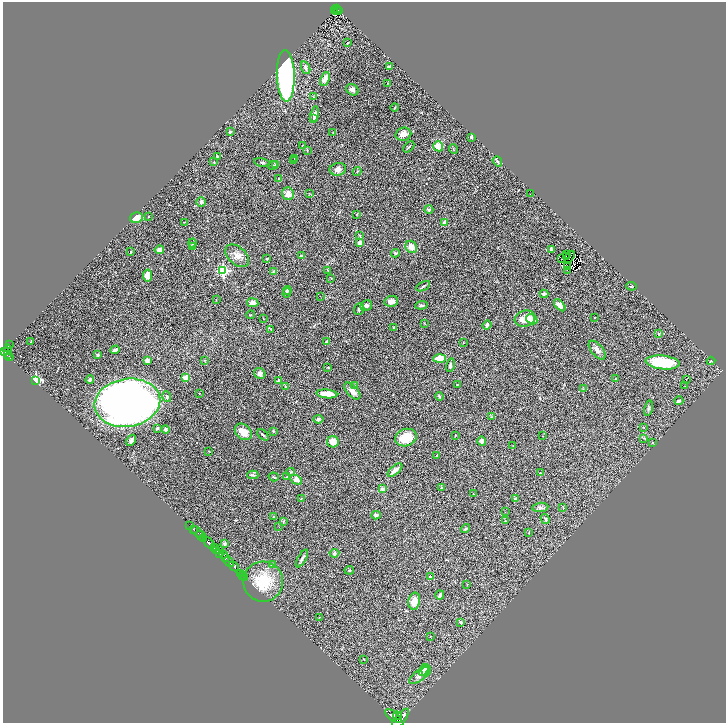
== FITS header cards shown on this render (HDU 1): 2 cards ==
NAXIS1  =                 1447
NAXIS2  =                 1441

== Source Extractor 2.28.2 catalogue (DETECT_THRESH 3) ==
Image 1447 x 1441 px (HDU 1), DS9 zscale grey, zoomed out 1/2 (1 PNG px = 2 x 2 image px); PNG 728 x 725 px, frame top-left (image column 2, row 1441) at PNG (3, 2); each listed source drawn as its Kron ellipse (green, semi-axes under 4 px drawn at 4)
Background 0.765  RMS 0.069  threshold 0.206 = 3 sigma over >= 5 px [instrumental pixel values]
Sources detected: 261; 53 cannot appear on this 1/2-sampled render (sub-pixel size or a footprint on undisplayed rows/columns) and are neither listed nor drawn; the other 208 listed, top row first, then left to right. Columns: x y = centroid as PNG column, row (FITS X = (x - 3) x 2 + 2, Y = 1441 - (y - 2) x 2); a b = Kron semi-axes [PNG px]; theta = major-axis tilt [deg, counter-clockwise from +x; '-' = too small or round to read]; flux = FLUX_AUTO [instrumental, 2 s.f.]
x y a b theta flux
336 9 2 2 - 140
338 10 2 1 - 62
335 11 2 1 - 18
337 11 2 1 - 38
347 43 3 2 - 9.1
390 66 3 3 - 12
306 68 6 4 -71 30
286 76 26 9 -88 3900
325 79 7 4 68 100
387 83 3 2 - 7.1
352 90 6 5 - 50
314 97 2 2 - 14
395 108 4 2 - 9.5
315 114 8 4 81 50
314 118 3 2 - 10
230 132 4 3 - 16
333 133 2 2 - 7.8
403 134 8 6 15 100
471 137 3 2 - 24
302 145 2 1 - 4.7
438 146 5 5 - 190
409 147 6 2 45 15
453 149 5 3 - 12
307 150 3 2 - 8
217 156 2 2 - 12
294 158 2 2 - 5.5
214 161 3 2 - 4
294 161 3 2 - 17
497 161 5 3 - 14
262 163 8 3 -11 22
273 165 5 3 - 16
275 165 4 2 - 9.5
338 169 8 6 11 64
357 172 4 2 - 7.9
279 178 3 2 - 5.4
309 193 3 2 - 6
288 194 6 6 - 100
530 194 2 1 - 6.3
201 202 5 4 - 21
429 210 4 3 - 19
356 214 3 3 - 6.9
148 216 2 2 - 5.1
136 218 6 5 - 150
184 222 4 2 - 5.7
444 223 4 4 - 45
360 236 3 3 - 13
192 243 4 3 - 17
360 243 4 3 - 75
192 246 4 3 - 13
411 247 6 5 - 96
551 249 4 3 - 17
159 250 4 4 - 55
131 252 3 2 - 8.7
395 253 4 4 - 23
566 254 2 1 - 1.7
237 256 14 8 -42 100
301 256 3 3 - 25
566 256 2 1 - 3.2
569 257 6 1 57 4
267 259 2 2 - 12
562 259 2 1 - 2.9
567 267 3 1 - 8.7
328 270 2 1 - 6.2
567 270 3 1 - 3.3
223 271 4 3 - 1700
274 271 4 3 - 27
147 275 6 4 81 110
331 278 2 2 - 5.3
423 286 7 3 30 22
631 286 5 2 - 7.9
287 291 4 4 - 19
287 293 5 3 - 14
544 294 4 3 - 36
320 296 2 1 - 35
216 299 2 2 - 4.6
391 301 7 5 12 77
253 303 6 4 -8 42
421 305 6 3 7 23
560 305 7 4 -47 69
366 306 6 5 - 30
359 309 6 5 - 29
250 315 4 2 - 8.6
594 317 2 2 - 5.7
525 318 10 8 18 170
263 319 2 1 - 3.2
532 319 6 4 -32 150
424 323 4 2 - 6.3
487 325 5 3 - 29
393 328 3 2 - 10
270 329 3 3 - 9.4
659 334 3 2 - 8.6
327 341 2 2 - 16
31 342 4 2 - 7.9
463 343 2 2 - 4.3
9 345 2 1 - 45
8 350 5 3 - 970
115 350 5 3 - 43
597 350 11 6 -50 59
4 351 3 2 - 510
7 354 4 2 - 330
98 355 3 3 - 14
9 357 4 2 - 270
440 358 6 4 3 230
205 360 3 2 - 8.1
147 361 4 3 - 37
711 361 4 3 - 13
662 362 17 7 -6 710
450 365 7 3 77 29
328 367 3 2 - 10
260 373 6 5 - 47
186 377 2 2 - 260
616 379 3 3 - 9.6
687 379 2 1 - 30
36 380 3 3 - 1600
90 380 4 3 - 25
279 380 2 2 - 85
457 384 2 2 - 6.3
286 386 3 2 - 6.8
355 386 3 3 - 11
685 386 2 1 - 2.6
583 389 3 3 - 7
352 391 10 5 -47 74
199 394 2 2 - 4.5
327 394 10 3 -5 240
167 397 5 3 - 27
439 397 4 3 - 19
679 401 4 3 - 33
127 403 33 24 9 11000
648 408 8 3 78 25
492 417 3 3 - 7.8
318 419 5 4 - 26
643 427 3 2 - 5.5
157 428 3 2 - 25
166 429 4 3 - 28
273 431 3 2 - 16
243 432 9 7 -43 150
263 435 7 2 -47 21
455 435 3 2 - 6.9
543 436 2 2 - 3.5
406 438 11 8 20 290
644 438 3 3 - 9.2
131 440 6 4 59 34
482 441 5 4 - 48
333 442 6 5 - 140
652 443 4 3 - 8.2
513 446 2 2 - 6.1
209 451 3 2 - 5.6
437 455 3 2 - 7.9
395 470 9 3 40 76
291 472 4 3 - 13
540 473 2 2 - 20
253 475 5 2 - 17
274 477 5 3 - 14
287 477 3 2 - 8.2
296 480 6 4 -29 80
441 487 3 2 - 7
383 489 3 2 - 110
473 494 2 2 - 8.2
301 498 4 2 - 7.1
515 499 4 3 - 39
540 507 8 4 7 29
563 507 3 2 - 6.5
505 512 2 1 - 3.1
376 515 4 4 - 38
273 517 4 2 - 7.8
545 519 5 2 - 18
283 521 4 3 - 10
505 521 2 2 - 14
190 526 2 1 - 35
279 527 2 1 - 12
193 529 2 1 - 170
465 529 5 4 - 19
197 532 7 3 -41 510
529 532 4 2 - 8.6
201 536 5 2 - 1600
204 539 2 1 - 520
209 543 7 3 -50 3200
225 543 4 3 - 23
214 547 4 3 - 1300
220 549 3 2 - 200
216 550 4 2 - 760
334 553 5 4 - 23
220 554 3 2 - 820
224 555 4 2 - 740
225 557 4 2 - 610
302 559 10 3 60 37
229 562 5 2 - 1600
273 565 2 2 - 60
234 566 5 2 - 2300
349 570 5 3 - 12
241 573 2 1 - 42
242 575 3 1 - 40
430 576 2 2 - 48
244 577 2 1 - 48
263 582 20 20 - 440
467 584 2 2 - 5.1
440 595 4 3 - 40
414 601 8 6 79 140
319 617 3 2 - 6.2
461 622 2 2 - 27
430 636 2 1 - 4.4
363 659 3 2 - 7.1
423 670 6 3 58 140
426 671 6 4 77 160
419 675 12 5 38 83
393 716 9 4 -36 6500
397 716 4 2 - 2000
400 720 13 5 53 7000
At the frame edge (FLAGS 8, measured only in part): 1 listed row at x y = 400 720
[53 sub-pixel or undisplayed-footprint detections neither listed nor drawn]